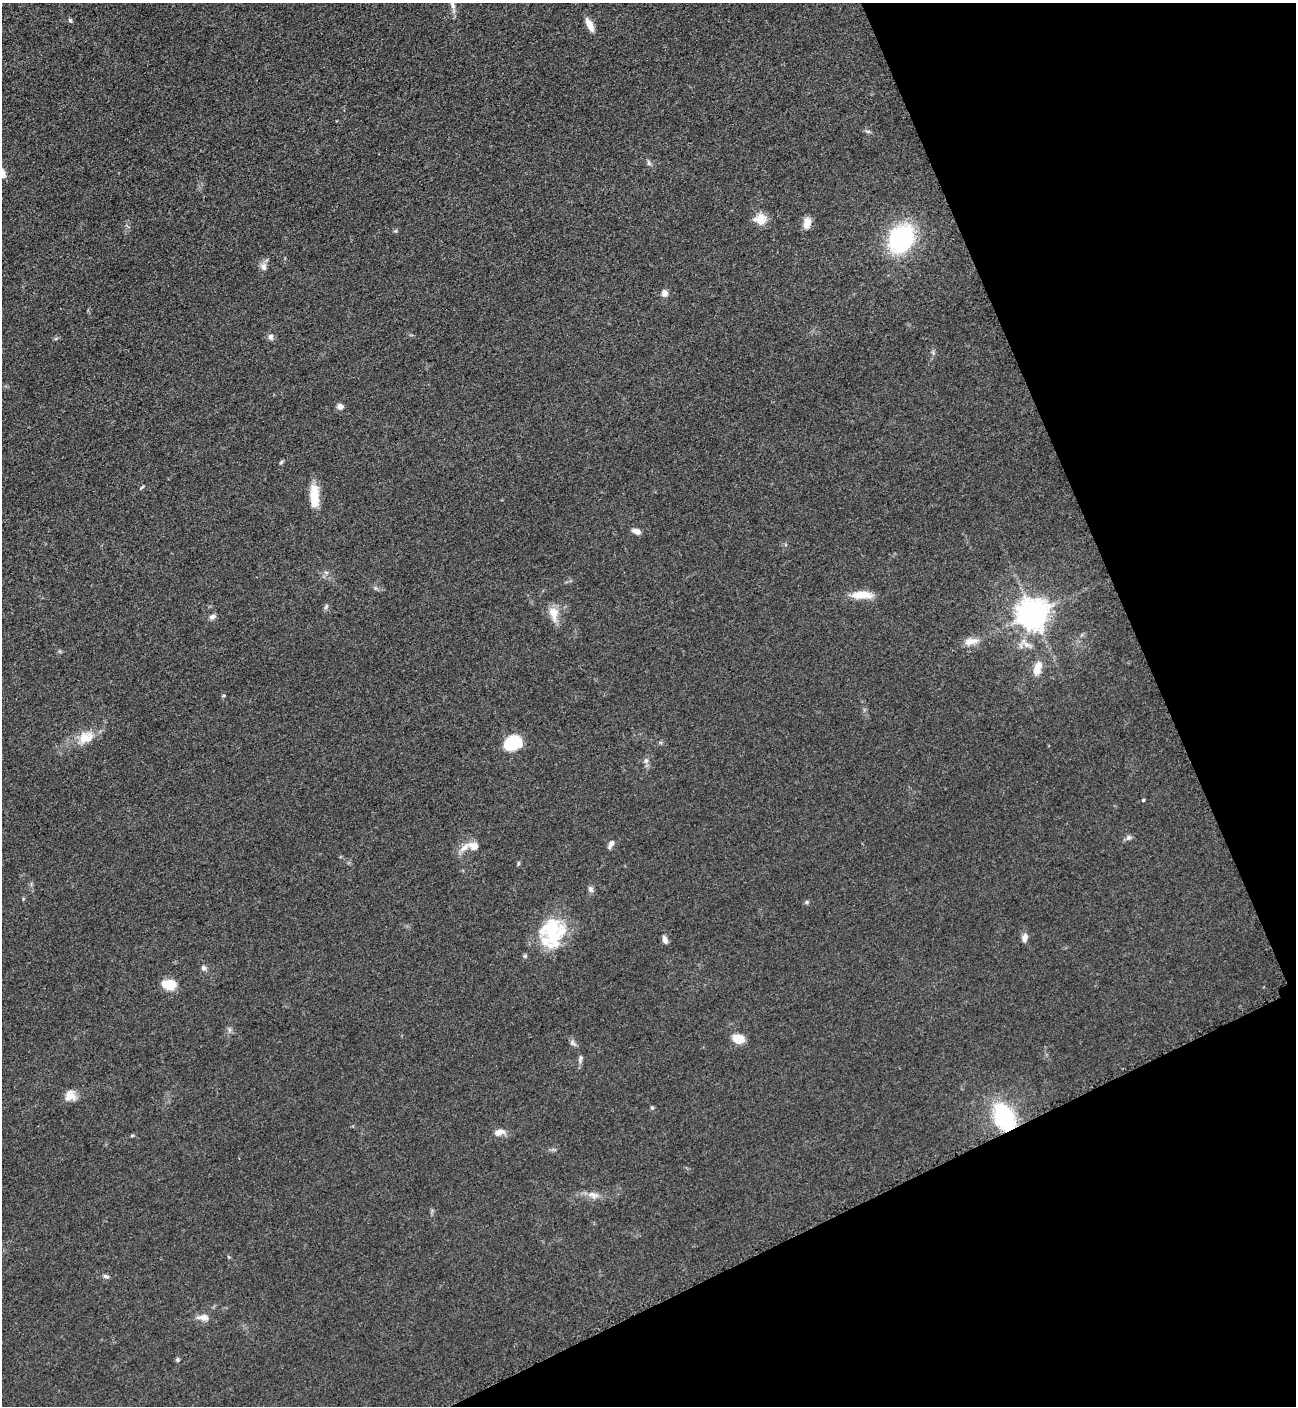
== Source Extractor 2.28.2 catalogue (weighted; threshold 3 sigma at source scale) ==
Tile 12 of 4 x 4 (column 4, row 3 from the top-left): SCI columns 4182-5475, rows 1470-2873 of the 5664 x 5700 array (HDU 1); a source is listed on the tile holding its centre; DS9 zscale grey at full resolution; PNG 1298 x 1408 px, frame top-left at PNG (2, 3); no overlay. Shown black and unused: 22% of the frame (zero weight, under 3 of 5 exposures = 4% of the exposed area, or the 3 px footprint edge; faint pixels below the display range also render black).
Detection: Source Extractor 2.28.2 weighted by HDU 2 'WHT'; one run over the whole footprint, this tile lists its part. Background 0.0508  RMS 0.006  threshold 0.027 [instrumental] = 3 sigma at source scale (4.5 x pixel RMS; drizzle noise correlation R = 1.50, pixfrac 1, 0.05/0.05 arcsec/px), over >= 5 px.
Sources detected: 52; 3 inside a brighter listed object's ellipse — not listed separately; the other 49 listed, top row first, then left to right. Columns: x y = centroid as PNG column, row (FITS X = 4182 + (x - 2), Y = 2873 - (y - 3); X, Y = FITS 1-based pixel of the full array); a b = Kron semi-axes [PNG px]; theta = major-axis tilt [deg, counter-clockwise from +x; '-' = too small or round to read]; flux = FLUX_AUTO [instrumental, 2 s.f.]
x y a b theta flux
452 4 15 5 -65 2.9
70 20 6 4 -74 0.96
589 25 16 6 -63 5.6
649 163 7 5 -62 1.3
2 174 11 7 -78 4.4
760 219 15 13 -4 6.8
807 223 12 8 79 5.9
901 239 25 21 55 68
264 267 11 7 -90 3
664 293 7 7 - 3.1
271 337 8 7 - 1.9
340 406 6 6 - 2.9
281 462 6 4 46 0.81
314 496 28 10 -88 11
636 531 11 6 -20 2.8
862 595 22 8 0 11
326 607 8 4 64 1.1
553 613 19 11 -77 7.4
1033 614 9 9 - 880
212 617 9 6 14 2.1
971 641 21 9 10 5.7
1038 668 17 9 72 7.3
86 737 22 15 23 11
513 743 16 12 13 26
646 761 6 6 - 1.3
1143 800 3 3 - 0.69
1128 838 8 7 - 1.7
612 843 9 6 50 2.5
474 846 15 10 -19 4.9
518 864 7 3 89 0.69
591 889 8 7 - 1.8
807 902 5 5 - 0.92
552 931 37 26 -80 36
1025 937 11 7 74 2.8
665 940 9 5 -71 2.7
525 956 5 5 - 1.1
204 968 7 6 - 1.6
169 985 14 9 -2 13
738 1039 12 9 -13 8.6
580 1058 12 5 75 1.7
70 1096 13 13 - 5.2
652 1108 6 3 -19 0.66
1004 1117 22 15 -64 56
499 1132 13 7 14 4.3
593 1195 16 8 -18 4.2
229 1257 5 3 - 0.6
106 1276 8 5 -21 1.3
204 1317 14 8 -1 4.7
178 1360 6 4 -45 0.8
Overlapping masked pixels (flux is a lower limit): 1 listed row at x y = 1004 1117
Isophote crosses this tile's border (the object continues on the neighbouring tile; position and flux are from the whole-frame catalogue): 2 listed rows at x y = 452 4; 2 174